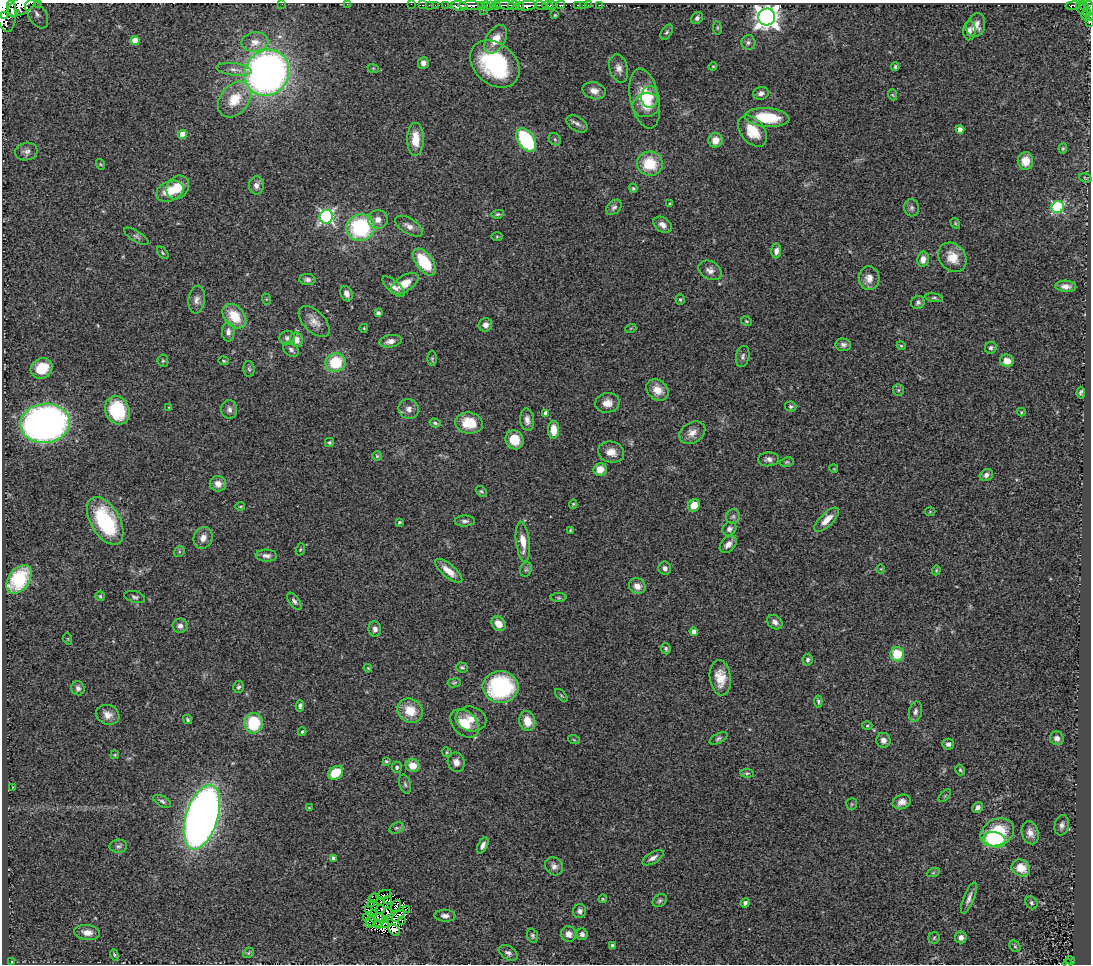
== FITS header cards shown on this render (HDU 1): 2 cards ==
NAXIS1  =                 1089
NAXIS2  =                  962

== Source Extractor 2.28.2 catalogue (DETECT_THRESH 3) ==
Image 1089 x 962 px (HDU 1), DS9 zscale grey, 1 PNG px = 1 image px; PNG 1093 x 966 px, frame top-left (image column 1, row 962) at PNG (2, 3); each listed source drawn as its Kron ellipse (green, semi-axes under 4 px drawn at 4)
Background 0.799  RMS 0.074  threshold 0.223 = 3 sigma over >= 5 px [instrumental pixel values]
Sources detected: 306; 6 with non-positive FLUX_AUTO (blend fragments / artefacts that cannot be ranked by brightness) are neither listed nor drawn; the other 300 listed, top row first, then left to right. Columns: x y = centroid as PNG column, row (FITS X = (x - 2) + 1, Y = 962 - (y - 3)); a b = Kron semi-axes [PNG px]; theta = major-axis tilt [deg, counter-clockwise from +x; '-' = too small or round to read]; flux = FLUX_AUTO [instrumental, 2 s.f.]
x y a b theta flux
38 3 2 2 - 26
282 4 2 2 - 4.8
347 4 2 2 - 120
411 4 2 2 - 6.8
422 5 3 2 - 9.9
429 5 3 2 - 8.2
435 5 2 2 - 18
445 5 2 2 - 19
490 5 3 3 - 68
496 5 4 3 - 160
505 5 10 3 -3 190
514 5 6 3 10 160
519 5 3 2 - 89
541 5 6 3 -15 180
552 5 5 2 - 240
561 5 4 3 - 120
578 5 3 3 - 22
583 5 2 2 - 14
588 5 2 2 - 9.8
600 5 2 2 - 9
21 6 16 8 31 1600
459 6 8 4 -7 860
471 6 13 3 -2 640
482 6 3 2 - 18
486 6 5 3 - 130
527 6 10 4 6 950
548 6 5 4 - 400
1073 6 7 3 6 140
1084 6 5 3 - 110
5 7 24 11 -82 3900
1080 7 6 3 -85 150
1089 8 7 3 -76 230
12 9 8 2 -75 630
483 10 2 2 - 23
1087 12 4 3 - 59
37 14 16 9 -58 41
555 15 3 2 - 4.6
4 16 4 3 - 490
1086 16 4 2 - 53
767 17 8 8 - 4800
1089 17 4 2 - 57
697 18 6 5 - 16
1089 22 4 2 - 19
976 25 12 9 70 43
717 28 7 3 -82 6.1
969 30 10 6 86 21
667 32 8 5 57 9.7
496 39 16 9 59 83
135 40 4 4 - 94
255 42 13 9 5 46
748 42 7 7 - 14
423 63 6 5 - 27
495 64 27 20 -40 590
713 66 4 4 - 4.9
895 67 4 3 - 8.2
373 68 6 3 -18 5.9
619 68 14 9 -74 34
234 69 17 6 -7 30
267 73 24 21 54 2700
594 91 12 8 -15 37
761 93 8 6 14 18
893 95 6 3 -70 5.1
650 97 11 8 -89 48
645 99 30 14 -78 170
234 100 20 14 52 130
646 105 14 12 13 76
767 118 22 9 -5 200
577 124 12 7 -32 21
960 130 4 4 - 50
753 131 18 11 -51 120
182 134 4 4 - 84
415 139 16 8 90 100
555 139 7 5 -45 9.3
526 140 13 8 -56 400
715 140 7 7 - 65
1063 148 5 4 - 6.4
26 152 11 9 10 23
1025 161 9 7 89 71
100 164 5 3 - 5.8
650 164 13 12 - 170
1085 178 6 4 -17 6
256 185 9 7 -90 26
178 187 13 10 53 91
633 188 4 4 - 6.6
170 191 14 9 23 110
670 203 3 2 - 4.1
614 207 9 6 46 17
1058 207 6 6 - 560
912 208 8 7 - 16
498 214 6 4 10 7.7
326 217 7 6 - 1100
378 220 10 9 - 44
955 223 6 3 -60 5.6
663 225 10 7 -36 31
409 226 15 7 -31 36
360 227 14 13 - 510
136 236 14 5 -32 15
497 237 6 4 1 5.6
776 251 7 5 86 23
163 253 7 4 -51 8
952 257 16 13 -52 81
923 259 8 5 79 39
424 262 15 8 -54 220
710 270 12 9 -30 30
869 278 12 10 -84 44
307 280 8 5 -1 18
404 284 16 8 33 80
1066 286 10 5 -4 31
394 287 14 6 -41 27
346 294 8 5 -70 25
934 298 9 4 -10 8.6
266 299 6 3 -71 5.6
197 300 14 8 82 31
680 300 5 4 - 7.4
918 302 7 6 - 14
378 313 4 4 - 17
234 316 14 9 -48 130
746 321 6 3 -27 5.4
314 322 19 10 -45 49
485 325 7 6 - 29
364 328 4 3 - 4.6
631 328 5 3 - 4.7
228 332 10 6 -89 25
287 338 8 7 - 16
296 340 7 6 - 50
390 341 11 6 9 30
843 345 8 6 -5 18
901 346 4 4 - 6
991 348 6 5 - 11
291 350 9 6 -36 16
743 356 11 6 79 16
432 359 7 4 90 7.9
163 361 6 5 - 7.6
224 361 5 4 - 6.6
1007 361 7 6 - 46
335 363 10 9 - 200
42 368 11 9 33 160
249 369 8 5 -87 9.8
657 390 12 9 -42 60
898 390 6 5 - 9.4
1081 393 6 4 89 9.9
607 403 12 10 9 44
791 406 6 5 - 8.5
169 407 4 3 - 4.1
229 409 9 8 - 21
409 409 10 9 - 32
117 410 14 12 -65 310
1021 412 4 4 - 4.8
546 413 4 4 - 35
527 420 11 7 -83 28
45 423 25 19 6 2800
435 423 5 3 - 8
469 423 14 10 -8 140
553 430 9 5 89 81
692 433 14 10 29 43
514 440 10 8 -63 99
329 442 4 4 - 7.9
611 452 13 10 -14 50
377 456 5 5 - 7.8
769 459 10 7 3 22
787 462 7 4 9 7.8
600 469 6 6 - 61
834 469 4 3 - 3.7
986 475 7 5 37 22
218 484 8 7 - 41
481 491 6 4 -42 7.9
573 504 4 4 - 6.4
694 505 6 5 - 63
240 506 4 2 - 4.7
930 512 5 3 - 4.2
733 517 7 7 - 13
827 520 16 6 44 57
105 521 26 14 -60 460
465 521 10 5 0 17
399 522 3 3 - 8.7
729 529 7 6 - 18
570 530 4 3 - 4.7
203 538 11 9 66 37
523 542 20 7 -84 73
728 544 10 7 45 34
300 549 6 4 70 5.9
179 552 6 4 48 7.6
266 556 11 6 -3 22
665 568 7 6 - 19
881 569 5 3 - 3.5
526 570 7 5 68 11
936 570 5 4 - 6
449 571 17 6 -40 64
19 579 16 10 54 410
637 586 8 7 - 41
100 596 4 4 - 7.4
135 597 11 5 -15 15
559 598 8 4 -1 7.8
294 601 10 5 -52 15
775 622 8 6 -40 23
498 624 8 6 -48 65
180 626 7 7 - 21
375 629 8 6 -80 22
694 631 4 4 - 40
68 639 6 3 -72 4.2
666 649 5 4 - 9
897 654 7 7 - 150
808 660 6 5 - 11
462 667 6 5 - 8.7
368 668 4 3 - 4.6
720 678 18 10 -84 79
454 683 7 4 7 7.5
239 687 6 5 - 11
501 687 18 16 -7 620
78 688 7 6 - 18
561 695 7 3 -45 6.2
818 702 6 3 -82 8.7
300 706 6 4 82 12
410 711 13 11 -35 110
915 712 10 6 76 19
108 715 12 9 -20 40
188 719 5 4 - 9.7
471 719 15 12 -14 68
527 721 10 8 -77 77
254 723 10 9 - 260
464 723 16 11 -43 110
867 726 5 3 - 5.3
302 732 4 3 - 7
718 738 9 5 28 12
1057 738 7 6 - 21
574 740 6 3 -19 5.7
883 740 7 7 - 26
948 744 6 5 - 20
447 752 5 4 - 6.6
115 755 4 3 - 4.7
386 761 3 3 - 8.1
456 762 10 8 -71 32
413 766 7 6 - 76
397 767 5 5 - 11
960 770 6 4 -56 7.8
336 773 8 6 36 130
747 773 7 4 -6 7.7
405 784 10 5 -74 12
13 787 3 2 - 3.8
945 796 8 3 45 5.1
162 801 10 5 -28 13
902 802 9 7 20 30
852 804 6 5 - 7.4
977 807 6 4 44 20
309 808 4 3 - 5
202 817 33 16 73 4700
1062 825 10 7 76 20
396 828 8 5 26 10
997 832 18 13 24 210
1030 833 11 8 -74 36
995 840 11 7 -14 460
483 845 9 4 63 22
118 846 9 6 3 16
333 858 4 4 - 12
653 858 12 5 31 23
554 866 9 8 - 27
1021 868 9 8 - 92
933 873 6 4 19 6.7
384 895 8 3 20 6.5
374 898 5 2 - 2.3
969 898 17 5 69 25
603 899 4 4 - 4.8
388 900 4 2 - 0.74
660 900 8 5 33 11
381 902 3 3 - 7.2
371 903 3 2 - 4.8
745 903 5 4 - 10
1031 903 7 5 -56 10
396 905 6 2 58 12
368 909 2 2 - 4.2
380 909 5 2 - 5.1
406 909 3 2 - 4.8
580 911 7 6 - 19
387 913 5 4 - 1.5
374 914 3 2 - 0.83
398 916 8 3 41 7.9
445 916 10 6 -3 22
366 918 3 2 - 1.1
380 918 7 3 -25 11
385 920 3 2 - 2.5
402 920 3 2 - 4
373 922 8 3 -17 3.9
369 924 3 3 - 11
384 924 4 2 - 3.3
379 925 2 2 - 4.7
394 930 7 4 -47 29
87 932 13 7 -7 41
569 934 8 7 - 32
582 934 6 5 - 16
532 936 7 5 -70 10
961 937 6 5 - 24
934 938 6 5 - 7.7
612 946 4 3 - 9.6
1015 946 6 5 - 7.9
248 953 6 4 44 8.4
508 953 10 6 -33 19
114 955 6 4 -70 6.3
1070 960 5 2 - 25
12 962 3 2 - 3.1
1068 963 4 2 - 34
At the frame edge (FLAGS 8, measured only in part): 10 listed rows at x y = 38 3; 282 4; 347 4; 411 4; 21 6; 5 7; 1089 8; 1089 17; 1089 22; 1068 963
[6 non-positive-flux detections neither listed nor drawn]